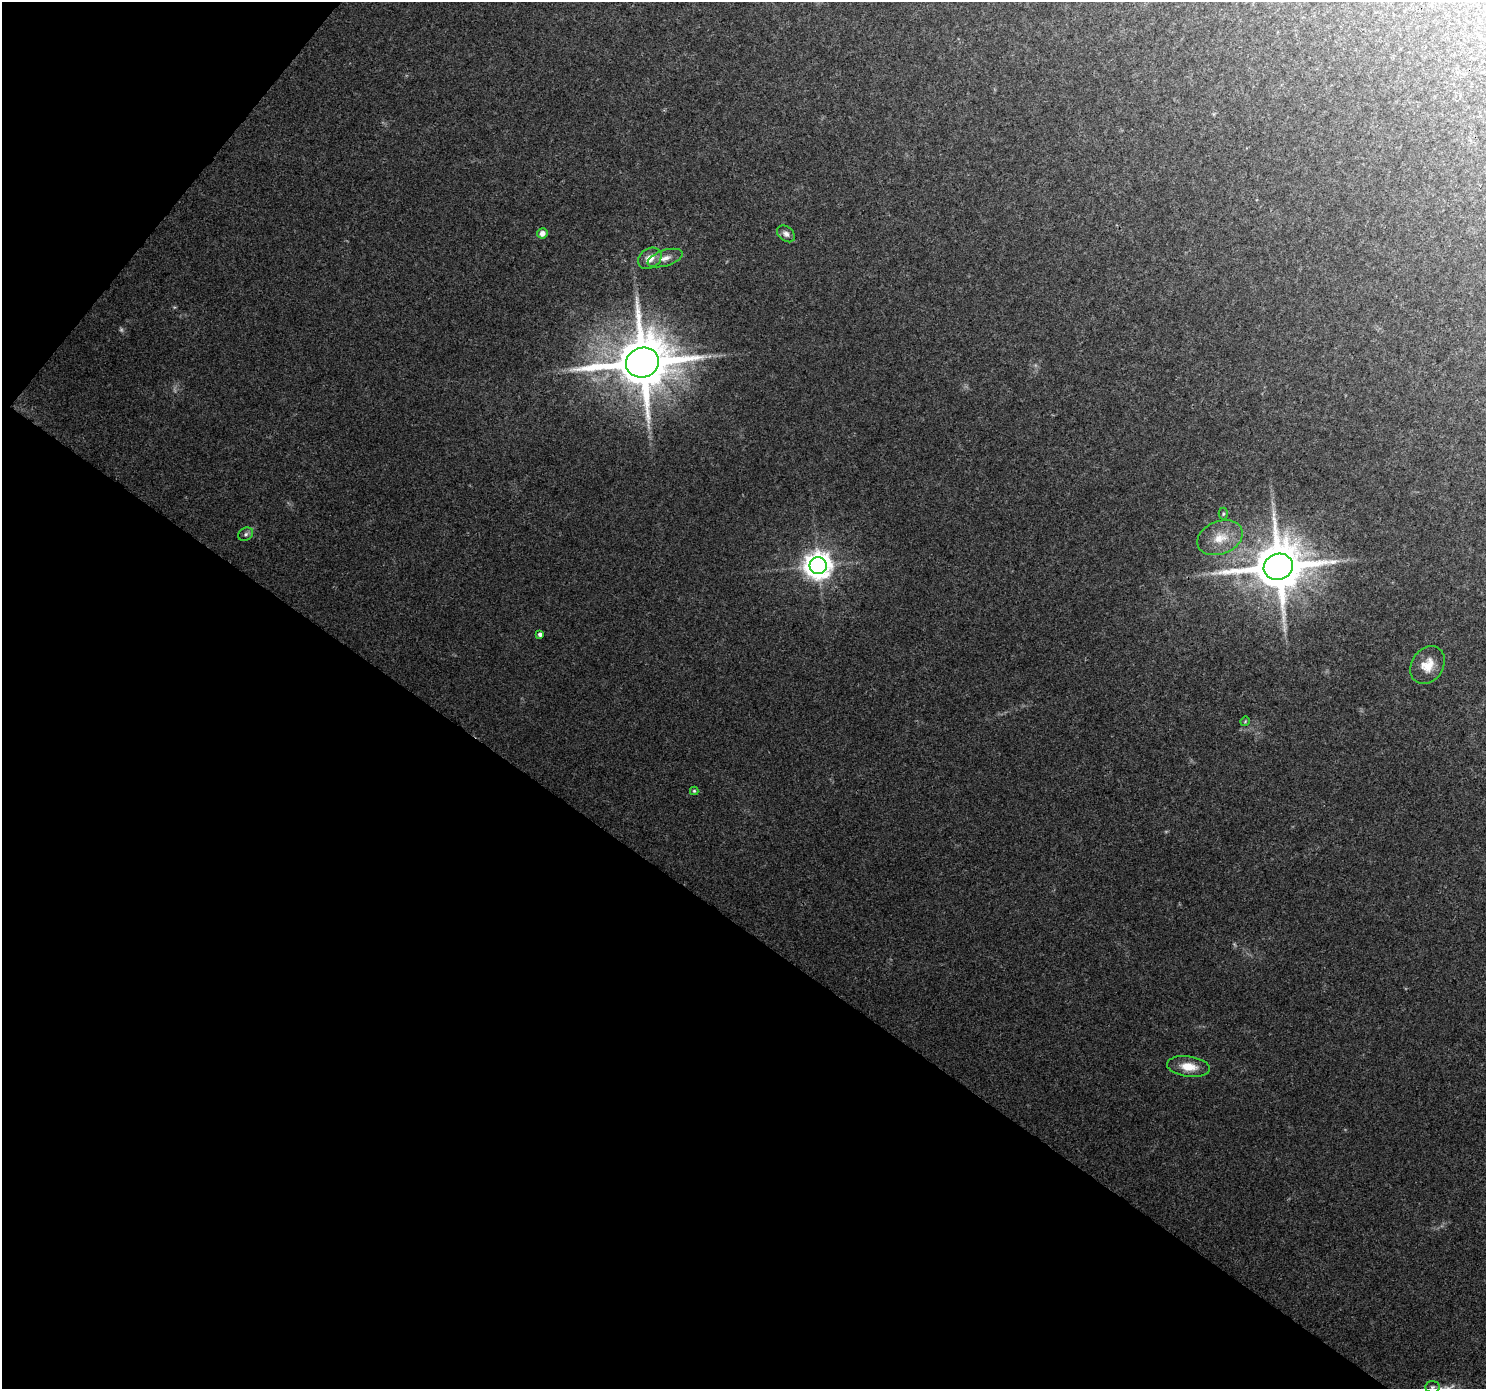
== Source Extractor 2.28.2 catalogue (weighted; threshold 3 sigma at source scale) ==
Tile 9 of 4 x 4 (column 1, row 3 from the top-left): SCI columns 45-1528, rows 1678-3064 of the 6017 x 6062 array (HDU 1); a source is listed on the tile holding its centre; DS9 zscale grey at full resolution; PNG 1488 x 1391 px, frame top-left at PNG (2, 2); each listed source drawn as its Kron ellipse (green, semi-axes under 4 px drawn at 4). Shown black and unused: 37% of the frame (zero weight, under 3 of 4 exposures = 5% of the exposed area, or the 3 px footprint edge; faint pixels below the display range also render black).
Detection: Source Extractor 2.28.2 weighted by HDU 2 'WHT'; one run over the whole footprint, this tile lists its part. Background 0.0561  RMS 0.0057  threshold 0.0257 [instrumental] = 3 sigma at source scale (4.5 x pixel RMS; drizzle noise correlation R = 1.50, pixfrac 1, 0.0396/0.0396 arcsec/px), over >= 5 px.
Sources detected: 19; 3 too faint to see at this stretch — neither listed nor drawn; the other 16 listed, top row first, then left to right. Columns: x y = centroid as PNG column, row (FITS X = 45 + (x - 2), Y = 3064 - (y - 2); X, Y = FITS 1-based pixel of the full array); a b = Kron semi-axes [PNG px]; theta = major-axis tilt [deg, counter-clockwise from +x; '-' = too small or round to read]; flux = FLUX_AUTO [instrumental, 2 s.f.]
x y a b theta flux
542 233 5 5 - 3.4
786 234 10 7 -40 2.5
650 258 12 9 34 6.2
665 258 18 8 17 4.9
642 363 16 15 - 4500
1223 514 6 4 89 0.89
246 534 8 6 33 1.6
1220 538 24 16 21 12
818 566 8 8 - 730
1278 567 15 13 18 3600
540 634 4 4 - 2
1428 665 20 16 57 9.7
1245 721 5 4 - 0.63
694 791 4 4 - 0.76
1188 1067 21 10 -7 10
1432 1387 7 5 2 1.5
Overlapping masked pixels (flux is a lower limit): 1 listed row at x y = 642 363